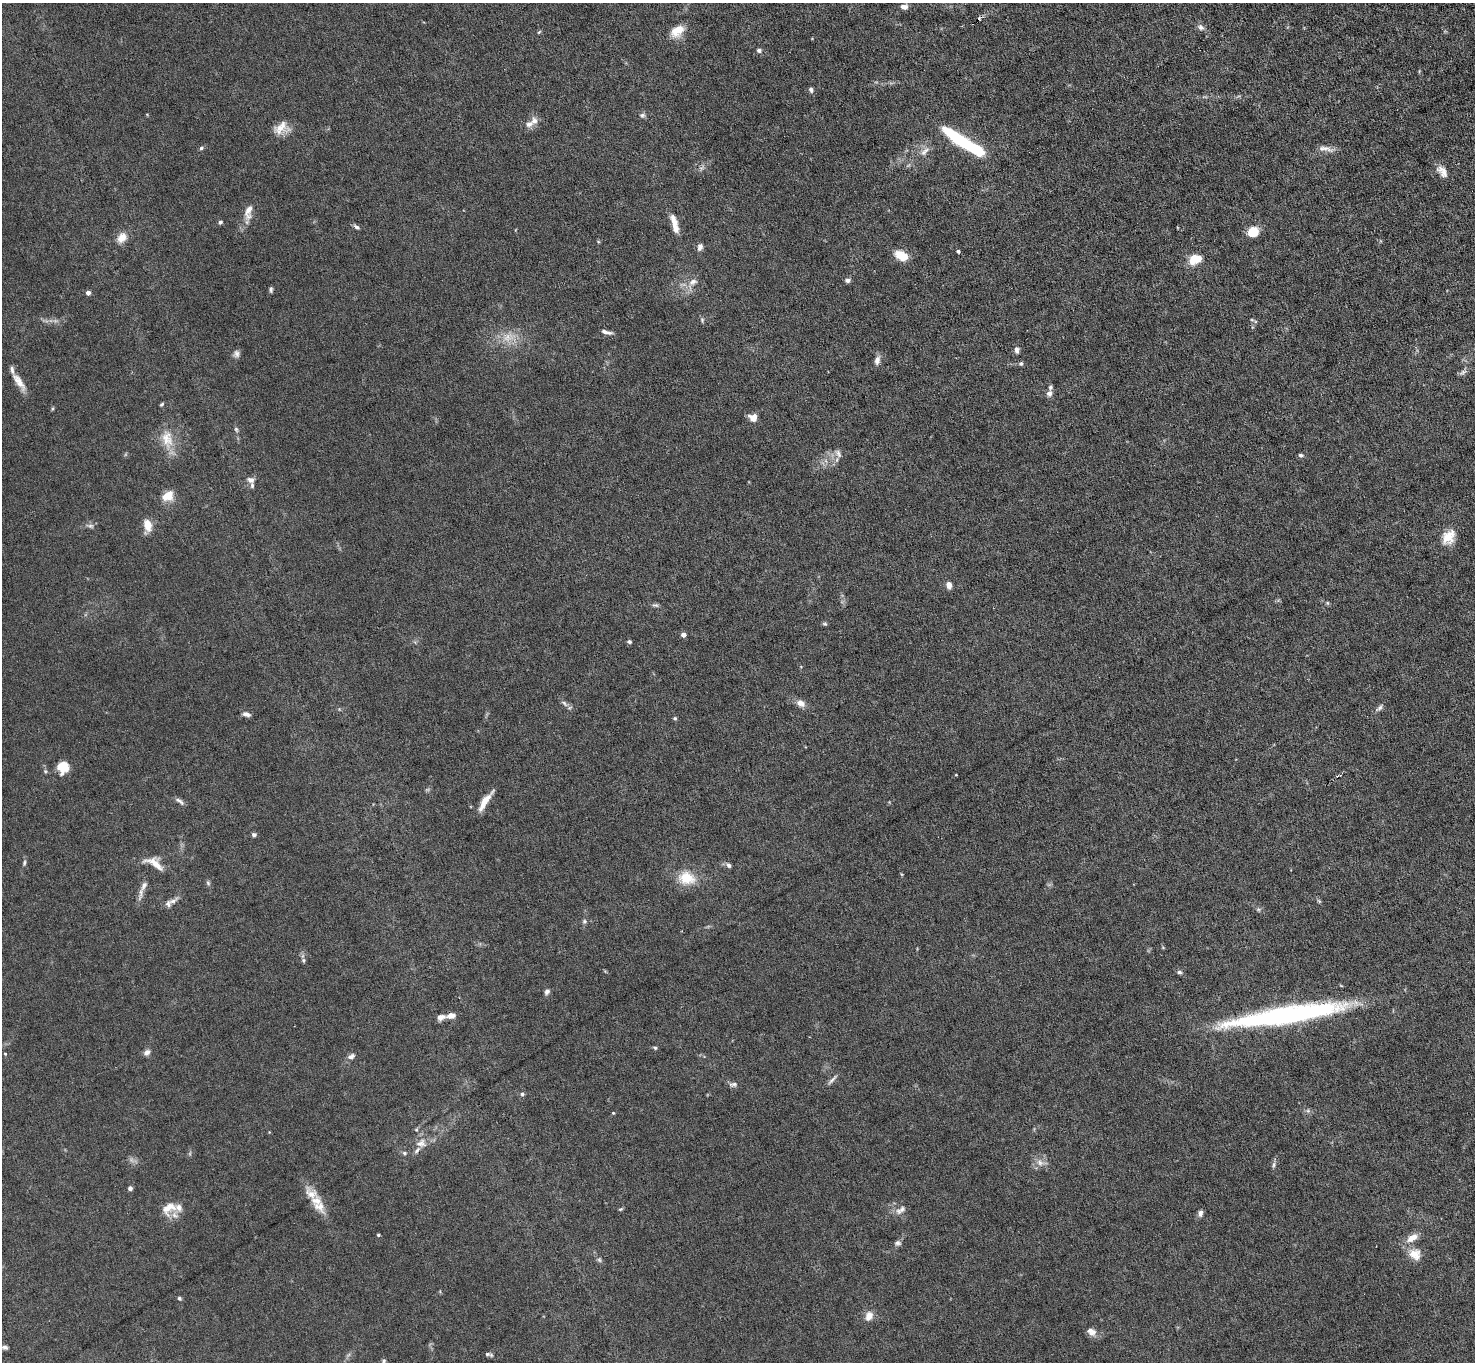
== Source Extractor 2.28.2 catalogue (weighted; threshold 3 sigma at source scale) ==
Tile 10 of 4 x 4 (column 2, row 3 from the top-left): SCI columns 1475-2947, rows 1515-2874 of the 5894 x 5887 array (HDU 1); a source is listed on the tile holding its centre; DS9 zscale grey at full resolution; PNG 1477 x 1364 px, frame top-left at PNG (2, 3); no overlay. Shown black and unused: <1% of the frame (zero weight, under 4 of 8 exposures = <1% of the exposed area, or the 3 px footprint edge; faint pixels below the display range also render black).
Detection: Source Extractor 2.28.2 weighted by HDU 2 'WHT'; one run over the whole footprint, this tile lists its part. Background 0.0531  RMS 0.0029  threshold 0.0118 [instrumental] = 3 sigma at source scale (4.09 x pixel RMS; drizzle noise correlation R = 1.36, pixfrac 0.8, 0.05/0.05 arcsec/px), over >= 5 px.
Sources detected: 129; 1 too faint to see at this stretch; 1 inside a brighter object's white glare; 2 cosmic-ray / hot-pixel residue — not listed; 11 inside a brighter listed object's ellipse — not listed separately; the other 114 listed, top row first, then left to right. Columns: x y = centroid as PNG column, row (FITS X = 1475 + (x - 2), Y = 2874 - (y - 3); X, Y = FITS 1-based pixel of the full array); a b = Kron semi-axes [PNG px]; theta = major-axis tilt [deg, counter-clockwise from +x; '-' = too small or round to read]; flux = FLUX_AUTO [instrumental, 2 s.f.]
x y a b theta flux
904 7 9 6 1 1.4
1201 27 9 7 -41 1.1
677 31 19 12 37 4.1
539 32 7 3 36 0.31
759 50 6 5 - 0.76
811 90 7 5 -73 0.69
642 115 8 6 3 0.69
534 121 11 9 -76 1.7
281 128 19 13 24 3.6
966 143 48 10 -32 24
201 148 6 4 18 0.51
1325 149 24 6 -12 1.8
925 151 17 7 45 1.8
701 168 7 5 33 0.67
1442 171 17 9 -51 2.3
248 212 25 8 81 3.3
220 222 5 4 - 0.57
356 227 8 5 -35 0.68
675 227 19 7 -81 2.7
1253 232 11 9 30 5.1
122 237 14 11 58 2.7
598 241 5 3 - 0.25
700 247 8 6 73 1.2
958 251 3 3 - 0.66
901 256 16 10 -27 4.1
1195 259 13 9 20 5.8
848 280 7 6 - 0.78
693 282 13 8 27 2
271 289 6 4 -84 0.56
88 293 4 4 - 1.4
702 320 7 4 -90 0.47
1252 320 5 3 - 0.28
606 332 13 4 -13 1.1
508 337 21 12 18 4.6
1017 350 7 6 - 0.96
236 354 9 8 - 1
877 360 11 7 77 1.6
1021 363 5 5 - 0.53
1463 372 11 6 34 0.89
19 382 25 8 -56 3.2
1049 394 8 7 - 1
162 404 5 4 - 0.41
753 417 11 9 -33 2.1
236 429 7 5 -73 0.53
167 439 27 16 -80 5.7
838 453 12 6 -59 1.1
1300 455 6 5 - 0.6
826 461 7 4 -71 0.62
250 480 9 6 -21 1.2
168 496 16 11 30 3.7
147 525 12 8 -74 3.7
90 526 12 5 -12 0.85
1448 537 19 14 59 4.5
949 585 7 5 -75 1.9
1327 603 5 5 - 0.36
655 605 9 5 -9 0.62
825 624 6 5 - 0.45
683 635 4 4 - 1.6
629 642 5 4 - 0.51
564 703 12 6 -42 1
801 703 9 7 -23 2.2
1380 708 8 6 41 0.8
246 714 9 5 -16 1.1
675 718 5 5 - 0.4
63 767 13 11 72 5
956 775 4 2 - 0.18
179 801 14 5 -34 0.95
485 802 24 6 57 3.5
254 835 6 5 - 0.7
24 863 8 4 77 0.57
155 863 25 10 -32 3.9
729 865 7 5 -57 0.81
686 878 21 15 -10 7.1
208 883 7 5 -68 0.54
144 886 19 7 65 1.8
173 901 17 6 28 1.5
1319 901 6 4 -18 0.34
584 921 7 5 48 0.57
304 960 8 4 -82 0.55
1179 972 7 4 -2 0.6
547 991 8 6 64 0.89
1286 1015 125 16 9 66
451 1016 12 7 10 1.7
655 1048 5 4 - 0.41
147 1052 9 7 42 1.1
5 1054 5 4 - 0.27
351 1056 10 7 25 1.1
832 1080 17 4 47 0.97
733 1084 12 6 6 0.9
522 1094 5 5 - 0.58
1308 1111 6 6 - 0.62
613 1113 4 3 - 0.26
416 1129 6 5 - 0.38
421 1143 15 12 11 2.7
404 1153 6 5 - 0.57
1040 1163 12 8 -17 1.8
1274 1165 10 4 79 0.66
130 1188 5 5 - 0.84
311 1194 22 14 -40 4.1
168 1208 20 13 30 4.5
620 1209 6 4 20 0.36
901 1210 17 7 34 1.6
1200 1213 8 6 80 0.97
378 1235 3 3 - 0.4
1412 1238 16 8 31 3
898 1243 8 7 - 0.82
1415 1254 17 14 -38 3.7
599 1260 7 5 -45 0.55
179 1298 5 4 - 0.46
869 1316 10 8 67 2.6
1091 1332 12 9 -32 1.8
5 1347 7 5 -12 0.68
489 1354 11 4 -13 0.67
384 1361 6 5 - 0.49
Isophote crosses this tile's border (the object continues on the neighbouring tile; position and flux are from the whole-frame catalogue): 1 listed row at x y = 904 7